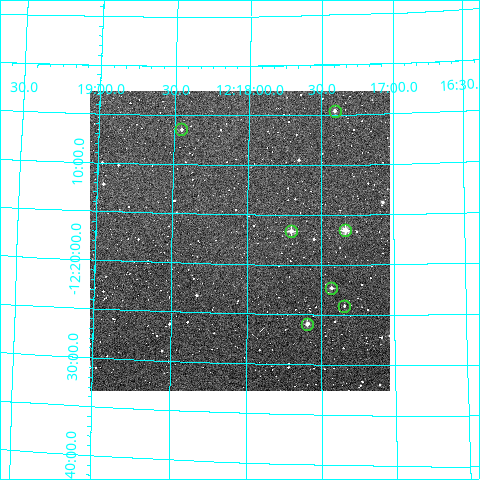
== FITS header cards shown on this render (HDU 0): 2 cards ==
NAXIS1  =                  300
NAXIS2  =                  300

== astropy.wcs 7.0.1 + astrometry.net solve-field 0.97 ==
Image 300 x 300 px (HDU 0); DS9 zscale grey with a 90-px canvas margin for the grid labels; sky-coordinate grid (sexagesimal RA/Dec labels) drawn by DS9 from the SOLVED WCS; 7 Tycho-2 reference stars matched to detected sources circled (green)
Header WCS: RA---TAN/DEC--TAN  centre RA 12:18:03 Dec -12:18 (184.51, -12.29 deg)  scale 6 arcsec/px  FOV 30.0' x 30.0'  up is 0 deg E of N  parity normal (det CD < 0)
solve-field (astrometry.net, Tycho-2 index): VERIFIED the header's WCS against the Tycho-2 star catalogue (verified at 2 index scales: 7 matches each, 0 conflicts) and refined it, rather than solving blind
Solved WCS: RA---TAN-SIP/DEC--TAN-SIP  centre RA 12:18:03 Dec -12:18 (184.51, -12.29 deg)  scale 5.89 x 6.05 arcsec/px (non-square pixels)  FOV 29.4' x 30.3'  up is +1 deg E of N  parity normal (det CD < 0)
The solver's refit moves the header's centre by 6 arcsec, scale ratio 0.9814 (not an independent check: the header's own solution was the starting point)
Tycho-2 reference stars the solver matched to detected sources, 7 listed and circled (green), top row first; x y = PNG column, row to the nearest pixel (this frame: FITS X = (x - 90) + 1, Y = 300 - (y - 91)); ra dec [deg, ICRS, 3 dp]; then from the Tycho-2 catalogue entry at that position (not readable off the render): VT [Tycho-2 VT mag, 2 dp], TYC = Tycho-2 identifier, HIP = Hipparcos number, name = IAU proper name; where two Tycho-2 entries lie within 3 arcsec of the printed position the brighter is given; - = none
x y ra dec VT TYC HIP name
335 111 184.352 -12.077 11.20 5529-1495-1 - -
181 129 184.613 -12.108 11.25 5529-1415-1 - -
345 230 184.333 -12.275 9.25 5529-1473-1 - -
291 231 184.426 -12.277 10.30 5529-715-1 - -
331 288 184.357 -12.372 11.70 5529-1375-1 - -
344 306 184.336 -12.401 12.09 5529-1427-1 - -
307 324 184.399 -12.432 10.58 5529-707-1 - -